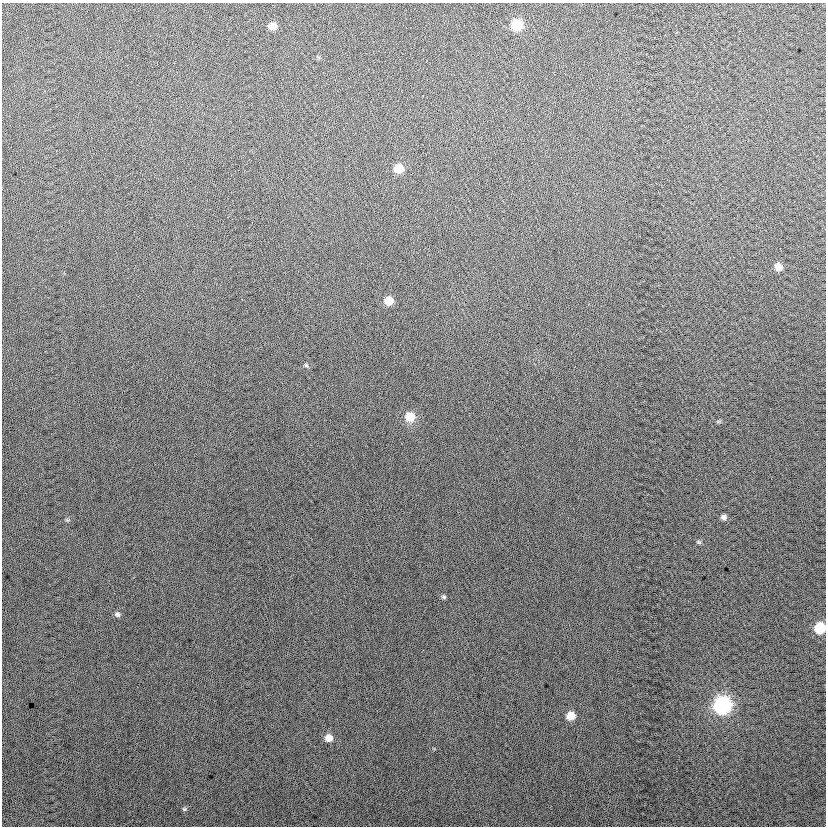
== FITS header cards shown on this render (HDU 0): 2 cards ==
NAXIS1  =                  824
NAXIS2  =                  824

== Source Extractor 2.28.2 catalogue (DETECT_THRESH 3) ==
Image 824 x 824 px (HDU 0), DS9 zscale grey, 1 PNG px = 1 image px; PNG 828 x 828 px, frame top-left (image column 1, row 824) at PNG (2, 3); no overlay
Background 20.6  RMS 14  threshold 41.9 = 3 sigma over >= 5 px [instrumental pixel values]
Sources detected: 17; all 17 listed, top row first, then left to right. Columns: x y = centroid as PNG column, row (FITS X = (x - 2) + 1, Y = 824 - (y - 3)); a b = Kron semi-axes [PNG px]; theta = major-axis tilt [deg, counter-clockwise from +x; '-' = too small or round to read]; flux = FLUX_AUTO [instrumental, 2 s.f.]
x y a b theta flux
517 25 8 7 - 43000
272 26 7 6 - 8700
399 169 8 7 - 19000
778 267 7 6 - 8800
389 301 8 7 - 14000
306 365 6 5 - 1400
410 417 9 9 - 18000
724 517 6 6 - 3400
67 520 6 4 -42 1200
699 542 7 4 -24 1400
444 597 6 5 - 1600
118 614 7 7 - 2600
820 628 9 8 - 29000
722 705 9 9 - 200000
571 716 7 7 - 14000
329 738 8 7 - 8600
184 809 6 5 - 1600
At the frame edge (FLAGS 8, measured only in part): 1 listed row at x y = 820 628